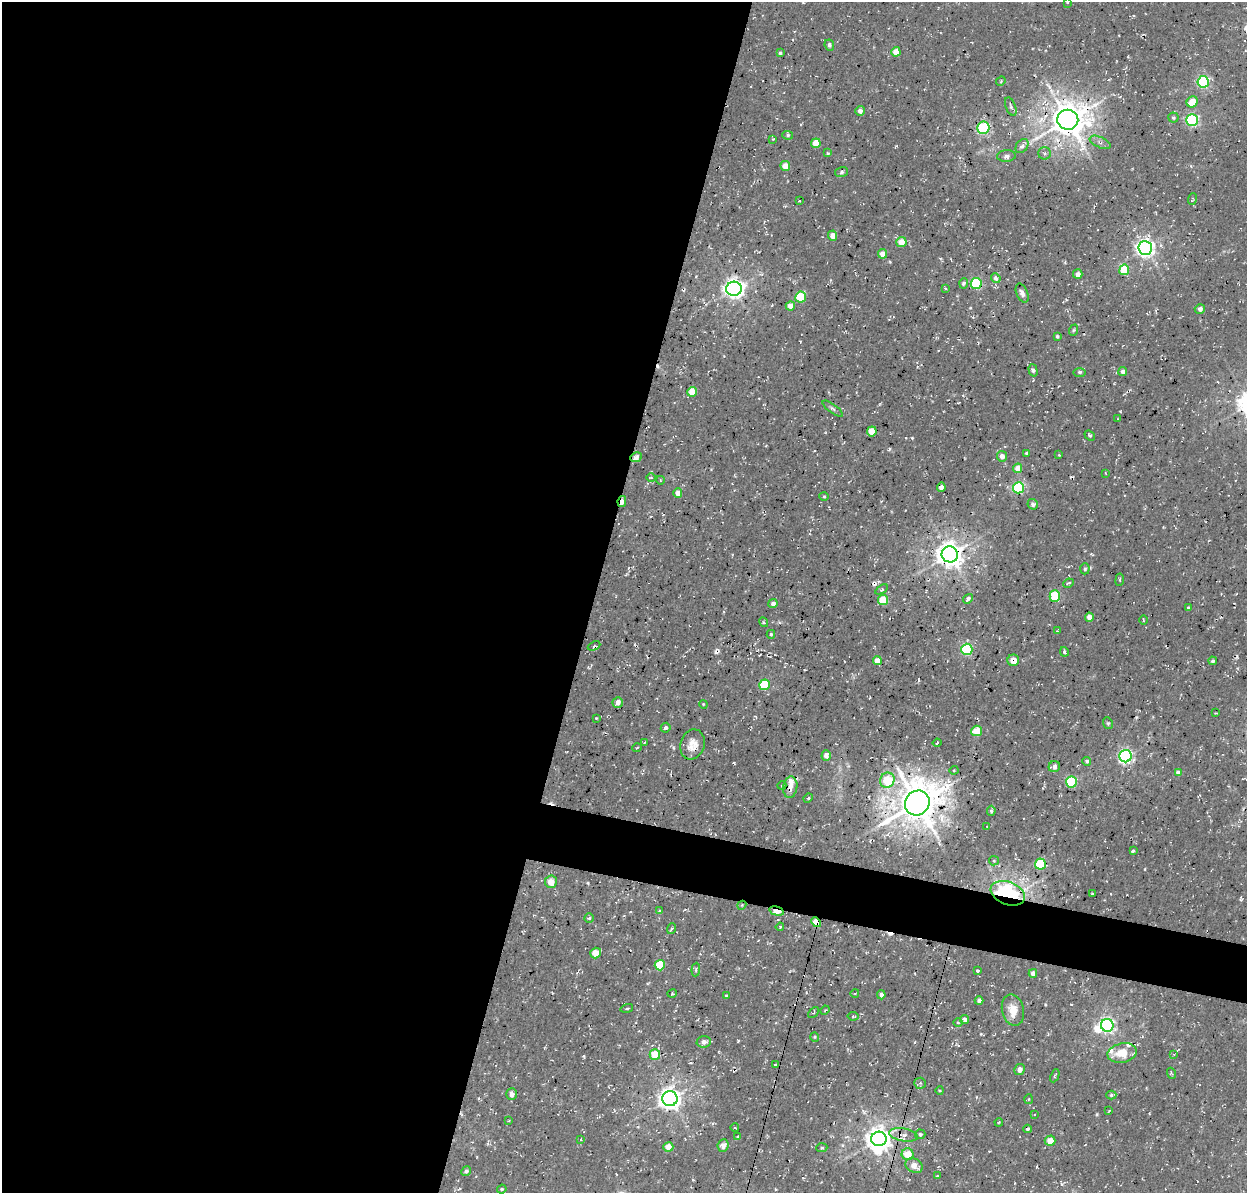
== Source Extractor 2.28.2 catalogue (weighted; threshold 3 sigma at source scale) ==
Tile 5 of 4 x 4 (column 1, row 2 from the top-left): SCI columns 138-1382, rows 2702-3892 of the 5246 x 5340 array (HDU 1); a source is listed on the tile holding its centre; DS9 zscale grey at full resolution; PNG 1249 x 1195 px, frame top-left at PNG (2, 2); each listed source drawn as its Kron ellipse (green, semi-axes under 4 px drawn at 4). Shown black and unused: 50% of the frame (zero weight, under 3 of 4 exposures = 8% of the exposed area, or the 3 px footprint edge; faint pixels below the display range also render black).
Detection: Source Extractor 2.28.2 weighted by HDU 2 'WHT'; one run over the whole footprint, this tile lists its part. Background 0.00446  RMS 0.0022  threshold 0.00995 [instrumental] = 3 sigma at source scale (4.5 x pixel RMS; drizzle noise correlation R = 1.50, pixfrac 1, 0.0396/0.0396 arcsec/px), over >= 5 px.
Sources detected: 191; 2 inside a brighter object's white glare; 8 cosmic-ray / hot-pixel residue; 1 long thin detection or spike segment (spike, bleed or trail) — neither listed nor drawn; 3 inside a brighter listed object's ellipse — not listed separately; the other 177 listed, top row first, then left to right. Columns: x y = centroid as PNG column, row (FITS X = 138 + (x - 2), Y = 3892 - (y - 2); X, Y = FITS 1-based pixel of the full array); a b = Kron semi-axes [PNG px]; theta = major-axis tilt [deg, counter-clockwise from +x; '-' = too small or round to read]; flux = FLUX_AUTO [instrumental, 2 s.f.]
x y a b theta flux
1067 2 4 4 - 0.22
829 45 5 4 - 0.55
896 52 5 4 - 2.6
780 53 4 3 - 0.38
1001 81 5 4 - 0.25
1203 82 6 5 - 31
1192 102 6 5 - 3.4
1011 107 10 5 -68 0.59
860 111 5 4 - 0.95
1173 118 5 5 - 0.38
1068 120 10 10 - 490
1192 120 6 6 - 34
983 128 6 6 - 25
788 135 5 4 - 0.43
773 139 4 4 - 0.19
1100 142 11 5 -24 0.81
816 143 5 4 - 4.1
1022 146 8 5 55 0.81
828 153 4 4 - 0.25
1045 153 6 6 - 0.54
1006 156 9 6 4 0.82
785 166 5 5 - 2.7
842 172 6 5 - 0.44
1192 199 6 2 68 0.28
799 201 3 2 - 0.16
832 236 5 4 - 1.7
901 242 5 5 - 2.9
1145 248 7 7 - 96
883 254 5 4 - 2.7
1124 270 5 5 - 7.7
1078 274 5 4 - 1.1
996 278 5 4 - 1
964 283 5 4 - 0.62
976 283 5 5 - 19
945 288 3 3 - 0.2
734 289 7 7 - 120
1022 293 10 5 -67 0.88
801 297 6 5 - 10
790 306 5 4 - 2
1200 309 5 5 - 0.8
1074 330 6 3 70 0.3
1057 336 3 3 - 0.35
1033 370 6 4 -74 0.5
1123 371 4 4 - 0.89
1080 372 6 3 0 0.35
692 392 5 5 - 4.5
833 409 12 3 -36 0.45
1117 419 4 2 - 0.14
872 431 5 5 - 4.1
1090 435 6 3 -39 0.36
1027 453 3 3 - 0.32
1059 455 4 3 - 0.18
1002 456 5 5 - 1.4
636 457 6 4 27 1.3
1018 468 5 4 - 2.8
1105 473 4 2 - 0.17
651 478 4 3 - 0.26
660 480 4 3 - 0.2
941 487 4 4 - 0.93
1018 488 6 5 - 26
678 493 4 4 - 1.7
824 496 4 4 - 0.25
622 502 5 4 - 1.7
1033 504 6 4 -43 0.62
950 554 8 8 - 240
1085 569 5 4 - 0.42
1120 580 6 3 82 0.24
1068 583 5 3 - 0.36
882 589 7 4 34 0.38
1055 596 5 5 - 13
968 599 5 4 - 0.61
883 600 5 5 - 6.3
773 604 4 4 - 0.95
1188 608 4 3 - 0.28
1089 617 4 4 - 1.7
1143 620 4 3 - 0.21
764 622 5 4 - 0.29
1057 631 3 3 - 0.16
771 634 4 3 - 0.31
594 646 6 3 25 0.38
967 649 6 5 - 21
1064 652 5 3 - 0.4
1013 660 6 6 - 2
877 661 4 4 - 2.8
1213 661 4 3 - 0.42
764 685 5 5 - 11
618 702 5 5 - 1.4
703 704 4 3 - 0.2
1216 713 3 2 - 0.19
596 718 2 2 - 0.17
1108 723 6 4 -68 0.32
666 728 5 4 - 0.6
977 731 5 5 - 4.2
645 742 3 2 - 0.18
937 743 4 2 - 0.18
692 744 15 12 71 2.4
637 748 4 3 - 0.18
826 755 5 4 - 1.5
1126 756 6 6 - 52
1087 761 4 4 - 0.46
1054 767 5 5 - 0.99
954 770 4 4 - 0.22
1178 772 4 4 - 1.1
887 780 8 7 - 6.8
1071 782 5 5 - 16
782 785 4 3 - 0.19
790 787 11 7 83 1.5
808 798 5 4 - 0.3
917 803 13 11 49 730
991 811 5 4 - 0.39
987 826 4 2 - 0.21
1133 851 3 3 - 0.41
994 861 5 4 - 0.27
1040 864 5 5 - 11
551 882 6 6 - 2.4
1008 893 18 11 -21 32
1092 894 3 2 - 0.24
742 905 4 3 - 0.21
660 911 4 4 - 0.28
776 911 7 4 -16 5
589 918 4 4 - 0.39
816 922 5 4 - 3.8
780 927 4 4 - 0.26
671 929 5 3 - 0.33
596 953 6 5 - 3.6
660 965 5 5 - 6.5
696 970 7 3 85 0.28
977 971 3 3 - 0.48
1033 973 4 4 - 1
855 993 4 3 - 0.14
672 994 5 3 - 0.23
726 995 4 3 - 0.24
881 995 4 4 - 0.83
979 1001 4 3 - 0.72
627 1008 6 2 15 0.27
825 1010 4 3 - 0.23
1013 1010 16 11 -76 2.9
813 1012 6 3 45 0.24
853 1016 5 4 - 0.32
965 1019 5 4 - 0.87
958 1023 4 3 - 0.22
1107 1025 6 6 - 63
815 1037 5 4 - 0.26
704 1042 7 5 5 0.95
1122 1053 15 9 10 4.6
1174 1054 4 2 - 0.16
655 1055 5 5 - 5.1
775 1065 3 2 - 0.23
1019 1069 6 5 - 0.85
1171 1073 5 3 - 0.24
1055 1076 7 3 64 0.3
920 1083 5 5 - 0.45
940 1090 4 3 - 0.19
511 1094 6 5 - 1.2
1111 1095 5 4 - 0.35
670 1099 7 7 - 150
1028 1099 5 3 - 0.25
1109 1111 4 3 - 0.2
1034 1115 3 2 - 0.18
508 1121 3 3 - 0.16
999 1122 4 3 - 0.19
735 1128 4 3 - 0.16
1027 1129 4 3 - 0.41
920 1134 5 4 - 0.4
903 1135 14 6 -10 1.5
738 1137 3 3 - 0.25
581 1139 4 3 - 0.19
879 1139 7 7 - 200
1050 1141 5 5 - 2.8
723 1145 6 5 - 1.3
668 1147 5 5 - 2.6
822 1148 5 3 - 0.29
908 1154 6 6 - 3.6
914 1166 9 6 -30 2.2
466 1171 5 4 - 0.59
938 1176 4 3 - 0.22
502 1189 5 4 - 0.29
Overlapping masked pixels (flux is a lower limit): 12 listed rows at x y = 1068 120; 636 457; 622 502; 950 554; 1013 660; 790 787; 917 803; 1008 893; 742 905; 776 911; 816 922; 903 1135
Isophote crosses this tile's border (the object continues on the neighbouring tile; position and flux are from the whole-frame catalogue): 1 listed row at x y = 1067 2